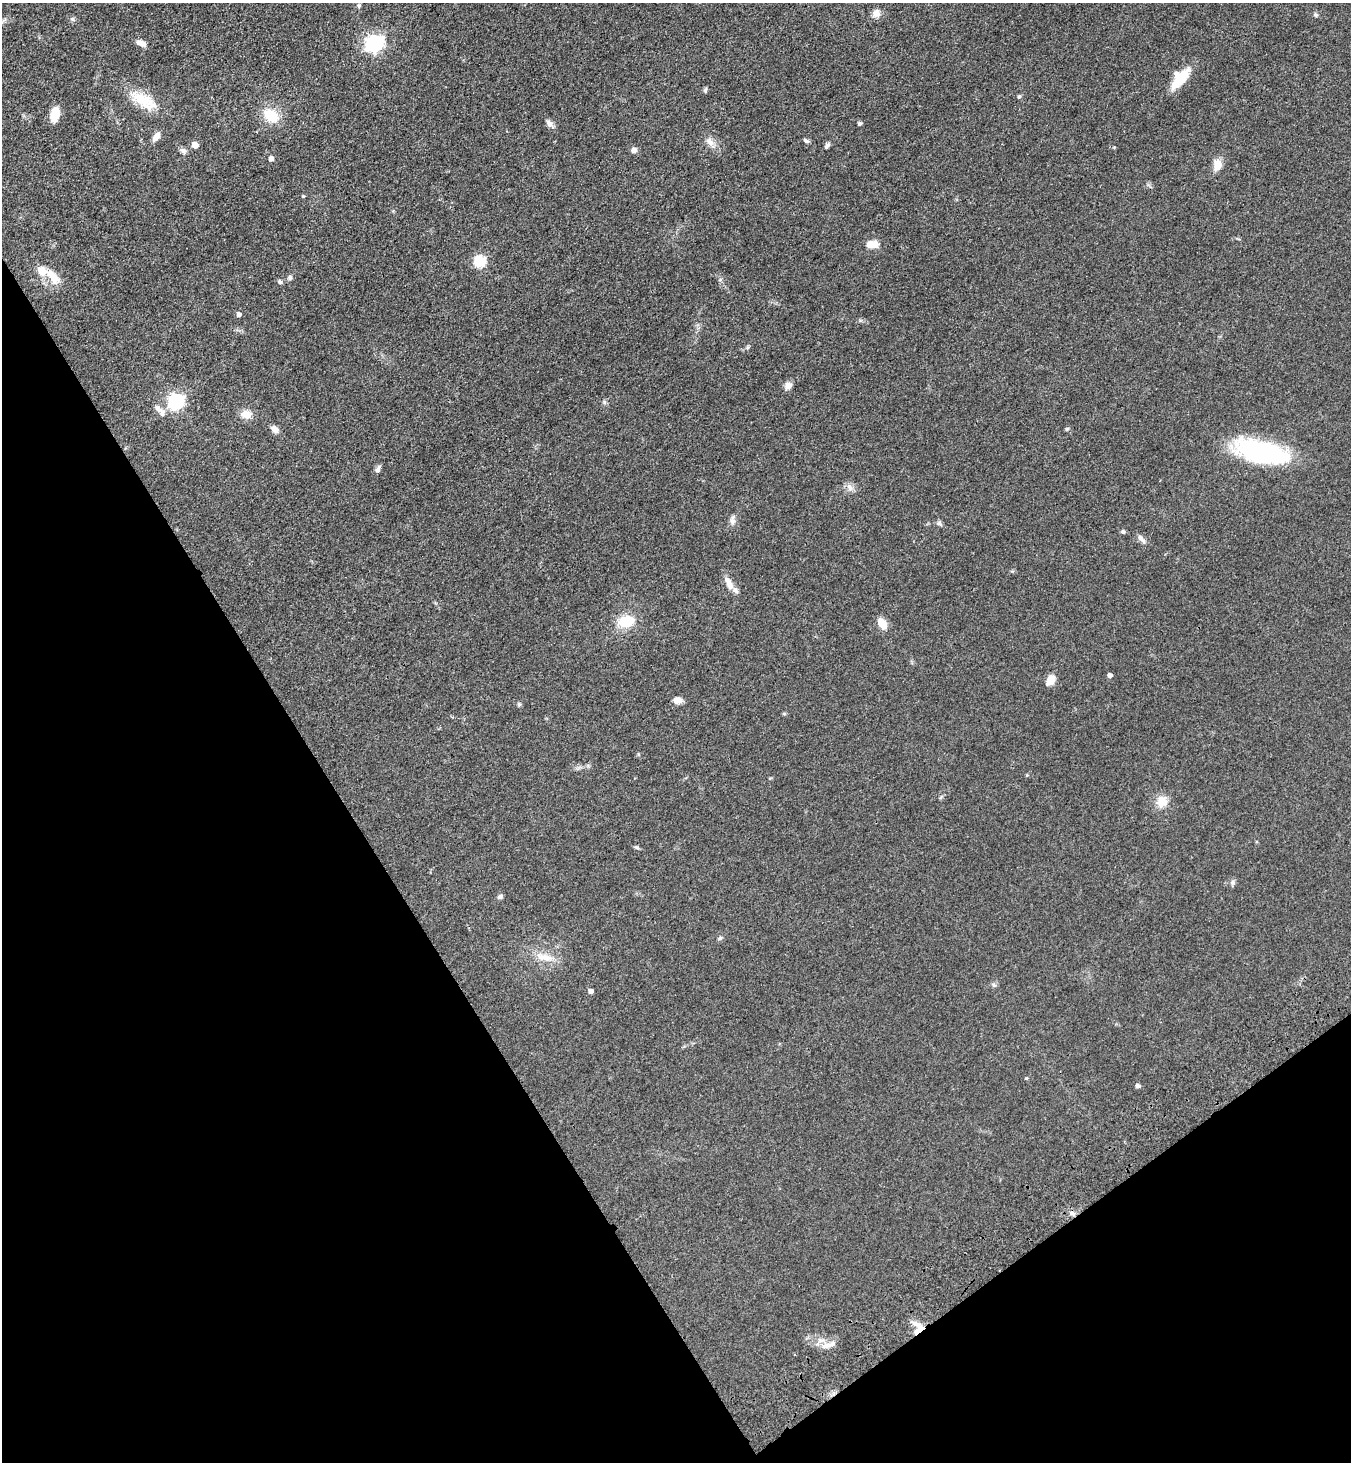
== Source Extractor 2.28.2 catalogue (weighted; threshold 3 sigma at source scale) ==
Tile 14 of 4 x 4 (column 2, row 4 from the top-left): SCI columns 1720-3068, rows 103-1562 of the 6001 x 6046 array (HDU 1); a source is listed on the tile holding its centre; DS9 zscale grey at full resolution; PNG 1353 x 1464 px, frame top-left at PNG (2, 3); no overlay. Shown black and unused: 30% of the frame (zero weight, under 3 of 4 exposures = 6% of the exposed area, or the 3 px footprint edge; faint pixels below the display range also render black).
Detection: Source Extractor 2.28.2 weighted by HDU 2 'WHT'; one run over the whole footprint, this tile lists its part. Background 0.0589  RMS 0.006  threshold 0.0272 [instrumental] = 3 sigma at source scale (4.5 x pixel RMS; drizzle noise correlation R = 1.50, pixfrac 1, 0.05/0.05 arcsec/px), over >= 5 px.
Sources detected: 71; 1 inside a brighter object's white glare — not listed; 3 inside a brighter listed object's ellipse — not listed separately; the other 67 listed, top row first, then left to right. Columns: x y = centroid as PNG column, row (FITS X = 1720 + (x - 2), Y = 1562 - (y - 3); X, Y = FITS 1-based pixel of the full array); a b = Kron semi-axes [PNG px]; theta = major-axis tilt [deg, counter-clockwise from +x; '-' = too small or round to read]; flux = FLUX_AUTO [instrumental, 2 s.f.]
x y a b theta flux
359 5 6 5 - 0.94
876 13 9 8 - 4.3
1315 15 7 6 - 1.1
72 19 6 6 - 1.2
141 43 11 7 -25 3.7
374 43 7 7 - 200
1180 78 26 12 49 17
705 90 8 4 70 0.98
1019 96 6 5 - 0.92
144 100 38 16 -29 18
55 115 14 8 78 12
271 115 17 12 -36 16
860 123 4 4 - 1.5
550 124 11 6 -48 2.8
156 137 11 6 54 3.9
806 141 9 4 -33 1.1
710 142 16 8 -56 4.4
195 145 5 5 - 7.3
827 146 9 5 55 1.4
634 150 7 6 - 2.4
183 151 9 7 -30 1.9
271 158 5 4 - 2.5
1217 164 13 10 88 6.1
303 196 4 4 - 0.63
874 244 10 9 - 4.9
479 261 6 6 - 49
52 276 25 10 -48 10
290 278 6 6 - 1.6
280 282 6 5 - 1.2
238 314 5 5 - 2.1
747 347 6 5 - 1
788 386 9 8 - 3.4
176 401 7 6 - 160
604 402 6 4 -72 0.95
162 412 12 8 -59 3.3
246 414 14 11 -3 5.5
274 429 10 7 -40 3.2
1067 429 5 4 - 0.77
1262 452 51 19 -14 91
378 469 10 5 65 1.9
850 487 11 7 -46 2.7
732 520 15 6 78 2.7
939 523 7 6 - 1.3
1123 532 5 5 - 1.1
1141 539 15 6 -46 2.5
729 583 19 8 -70 5.4
626 621 17 12 15 15
882 624 11 7 -58 8.9
1110 675 4 4 - 2.2
1050 680 11 7 55 7.1
678 700 10 7 1 4.2
519 704 5 5 - 0.96
1027 775 5 4 - 0.56
1161 802 15 13 76 8.1
637 847 7 5 -21 0.96
1233 882 7 7 - 1.5
500 897 7 6 - 1.5
720 938 6 5 - 1.1
544 957 27 10 -10 8.8
994 985 7 6 - 1.3
590 991 4 4 - 2.8
1026 1078 4 4 - 0.55
1137 1086 5 4 - 1.9
1072 1213 8 6 -42 2.2
916 1324 16 7 -26 6.2
919 1330 15 6 39 6.5
826 1346 15 8 14 5
Overlapping masked pixels (flux is a lower limit): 2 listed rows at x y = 1072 1213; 919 1330